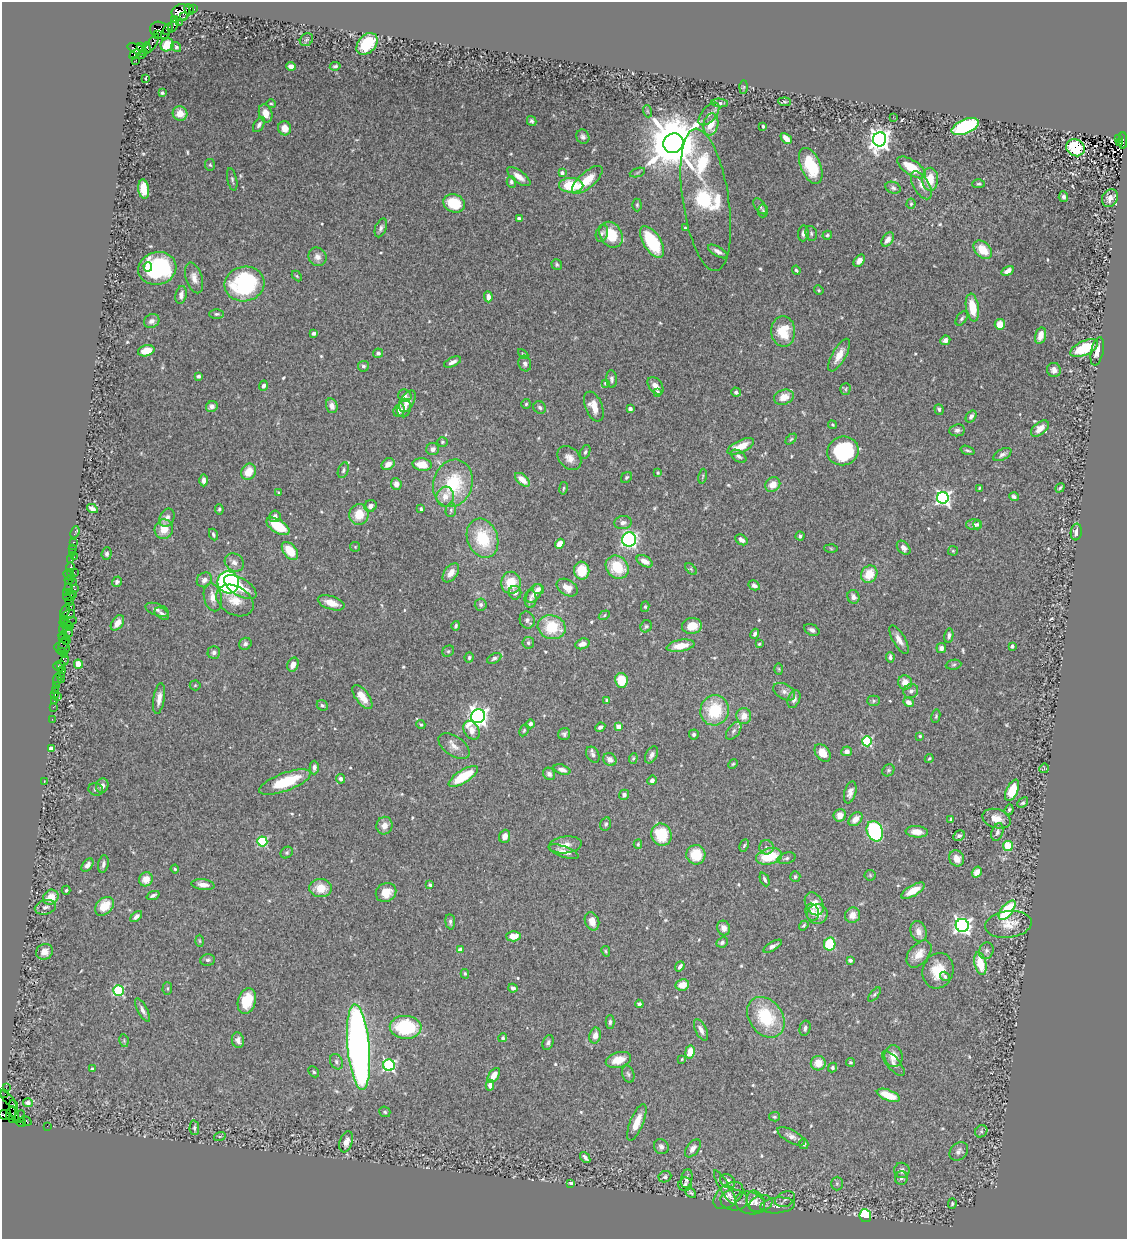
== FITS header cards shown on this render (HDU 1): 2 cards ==
NAXIS1  =                 1125
NAXIS2  =                 1237

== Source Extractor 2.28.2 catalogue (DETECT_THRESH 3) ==
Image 1125 x 1237 px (HDU 1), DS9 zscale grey, 1 PNG px = 1 image px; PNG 1129 x 1241 px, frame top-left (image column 1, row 1237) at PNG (2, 2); each listed source drawn as its Kron ellipse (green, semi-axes under 4 px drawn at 4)
Background 1.09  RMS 0.032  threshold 0.0955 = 3 sigma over >= 5 px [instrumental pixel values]
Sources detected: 588; of the 588, the 500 brightest by FLUX_AUTO listed and drawn (88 fainter detections omitted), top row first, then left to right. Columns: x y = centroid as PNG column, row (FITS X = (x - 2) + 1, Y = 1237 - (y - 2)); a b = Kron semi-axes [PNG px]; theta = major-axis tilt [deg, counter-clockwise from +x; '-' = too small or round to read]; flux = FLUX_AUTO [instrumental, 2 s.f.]
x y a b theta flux
194 9 3 2 - 41
189 10 5 4 - 220
181 12 9 8 - 1500
184 17 3 2 - 59
175 20 3 2 - 21
179 22 2 2 - 20
173 25 8 3 58 160
167 29 6 3 58 160
160 30 10 8 -24 1300
157 34 4 3 - 300
306 40 7 6 - 4.2
152 43 11 4 59 240
367 44 12 8 47 85
167 45 7 6 - 37
141 47 4 3 - 120
176 47 5 4 - 3.5
146 48 5 4 - 270
137 49 11 5 -22 720
135 54 6 4 42 330
141 54 5 2 - 150
136 60 2 2 - 21
291 66 5 4 - 11
335 66 5 4 - 4
146 78 4 3 - 3.9
744 87 7 4 88 2.8
162 93 4 3 - 3.9
785 102 6 4 -7 2.7
720 103 8 4 -4 6.6
271 104 5 4 - 2.6
647 111 6 4 -71 3
266 113 9 6 -69 23
180 114 7 7 - 25
709 114 13 7 50 11
893 117 2 2 - 6.8
532 121 5 4 - 4.6
711 124 11 7 80 41
259 125 8 5 58 7.4
763 126 3 3 - 5.2
965 126 14 7 22 200
285 128 7 6 - 19
583 137 7 6 - 5.9
786 138 6 4 -44 18
880 139 7 6 - 1700
1118 139 3 3 - 75
1123 140 8 3 -89 520
1120 142 4 3 - 120
673 143 10 9 - 17000
1075 148 9 8 - 110
210 165 6 5 - 3.2
811 166 19 10 -67 86
911 167 16 7 -33 56
562 173 4 3 - 9.5
637 173 8 3 19 3.3
519 177 14 6 -37 17
930 179 11 8 88 38
232 180 11 4 -77 5.1
587 180 19 8 41 42
511 182 5 4 - 5.4
979 184 6 4 2 3.4
571 185 12 7 -1 84
921 185 15 8 -60 17
893 188 8 5 -22 5.4
144 189 9 5 -83 45
1063 197 5 5 - 5.4
1110 198 9 7 61 12
706 200 72 23 -81 270
454 203 11 9 -22 65
911 204 5 4 - 2.9
637 205 6 4 -90 3.4
760 206 9 5 -53 5.9
763 211 6 5 - 3.6
519 219 4 4 - 5.9
381 228 10 5 68 6.5
685 228 3 3 - 3.3
602 233 8 6 73 6.2
803 233 8 5 84 7.2
811 233 7 5 -76 5.1
611 235 13 11 -58 67
827 235 5 4 - 3.6
888 239 8 5 55 16
652 242 18 8 -58 120
983 250 11 7 -45 44
718 251 11 4 -30 9.8
317 257 9 8 - 12
859 261 7 4 52 16
557 265 6 5 - 3.7
148 267 5 4 - 38
157 268 19 16 16 240
796 270 5 3 - 3.8
1008 271 6 4 32 14
297 276 6 4 -45 2.8
194 278 16 8 -73 15
245 284 20 17 13 220
819 290 5 4 - 2.9
181 295 9 5 80 12
488 297 5 4 - 13
972 308 14 6 -80 54
217 314 7 4 0 3.9
962 318 8 5 55 4.5
152 321 8 6 27 9.4
1000 324 5 5 - 25
783 331 15 12 -87 60
314 333 4 3 - 5.5
1040 336 8 5 75 23
945 340 5 4 - 8.7
1084 348 15 7 24 80
146 351 8 5 14 31
1097 351 14 6 78 18
378 353 5 4 - 5.9
523 354 6 3 -44 2.6
839 355 18 7 61 24
453 362 9 4 25 9.3
525 363 8 6 -72 6.8
363 366 5 5 - 5
1054 370 7 7 - 10
199 376 4 3 - 4.6
612 379 9 5 -85 7.1
605 383 4 3 - 2.9
263 386 5 4 - 7.2
656 386 10 6 -52 16
845 389 5 5 - 3.4
657 392 4 4 - 10
736 392 5 4 - 4.3
405 396 7 6 - 7.6
784 397 10 7 20 26
407 401 12 6 60 21
526 404 5 5 - 3.5
212 406 6 5 - 9.7
332 406 7 5 -74 13
594 406 16 8 -68 27
540 407 7 6 - 6.2
404 408 9 7 79 11
630 409 4 4 - 7.3
939 409 5 4 - 4.3
399 410 7 5 70 15
971 416 6 4 56 7.3
832 425 4 3 - 2.6
1040 429 10 6 40 20
957 430 8 6 8 6.3
791 439 6 4 45 2.8
442 442 5 4 - 3
741 446 14 6 25 36
433 449 6 6 - 8.8
968 450 7 3 -19 3.7
843 451 16 14 18 170
585 452 7 5 67 4.5
1002 454 10 5 28 7.4
739 456 8 5 -34 6.6
569 458 13 10 -44 17
388 464 7 5 37 18
422 465 9 6 -6 37
343 470 8 5 69 5.6
249 472 8 7 - 34
658 473 4 4 - 2.7
702 476 7 3 80 2.9
626 477 6 5 - 3.9
204 480 6 4 -89 10
522 480 9 5 -41 28
453 483 24 19 73 130
396 484 6 5 - 13
773 485 8 7 - 22
563 488 6 3 80 2.7
980 488 4 3 - 2.8
1060 488 5 2 - 3.2
279 493 4 4 - 2.6
445 497 10 8 74 22
1014 497 5 4 - 6.1
943 498 6 6 - 640
370 506 6 5 - 10
92 509 6 4 -28 8.8
219 509 5 4 - 3.5
421 509 3 3 - 3.4
451 510 7 5 79 4.4
359 514 10 9 - 43
275 516 6 5 - 8.6
167 518 9 7 67 12
623 523 8 6 7 8.9
977 524 5 4 - 3
973 525 7 5 0 8
278 526 13 6 -32 68
164 529 10 9 - 33
75 532 6 3 65 20
1076 532 8 5 83 10
213 534 6 4 -66 4.4
800 536 4 4 - 4.2
482 538 20 15 -69 91
629 539 7 7 - 410
742 540 7 5 -36 11
74 542 3 2 - 48
560 544 5 4 - 19
355 547 5 5 - 2.7
73 548 2 2 - 17
831 548 6 4 -3 3
904 548 8 5 -48 9.4
290 551 10 6 -52 44
953 551 5 5 - 2.7
72 553 3 3 - 120
107 554 6 5 - 5.8
74 557 2 2 - 13
71 560 2 2 - 14
645 561 9 5 -28 17
234 562 10 8 -36 13
70 567 4 3 - 180
617 567 12 10 -47 76
691 569 7 4 -46 3
582 571 9 7 -81 50
70 572 3 2 - 54
74 572 2 2 - 470
451 573 11 6 54 15
869 574 9 7 56 44
69 575 6 3 -32 110
69 580 5 2 - 110
204 580 8 7 - 11
72 582 4 3 - 61
117 582 5 5 - 6
228 582 11 10 - 530
511 583 11 10 - 50
754 585 6 4 -29 8.9
240 587 18 9 -32 39
68 588 3 2 - 55
567 588 11 7 -32 19
75 589 3 3 - 210
538 589 5 5 - 8.3
67 593 3 2 - 66
515 593 7 6 - 11
534 593 11 6 54 15
74 595 4 3 - 98
69 597 6 2 -1 130
213 597 14 9 -76 20
853 597 7 6 - 9.1
530 599 9 6 88 6.9
235 600 20 14 -31 32
69 602 2 2 - 69
331 603 14 6 -18 28
481 605 6 6 - 5.2
70 606 2 2 - 33
645 607 5 4 - 2.9
157 610 12 6 -20 8.3
65 611 7 3 64 100
162 614 8 5 -33 6.7
68 615 8 3 22 230
604 615 6 4 34 3
64 620 4 2 - 57
527 620 8 7 - 7.9
68 621 9 4 10 180
117 623 8 5 54 19
66 625 5 3 - 340
69 626 4 3 - 130
456 626 5 4 - 4.4
646 626 6 5 - 3.9
692 626 10 8 6 38
552 627 14 11 -15 81
63 629 6 2 -86 290
812 630 8 5 -26 7.3
68 632 5 3 - 96
755 634 5 4 - 5.9
949 635 7 4 80 6.1
63 636 4 3 - 150
63 639 4 3 - 130
899 640 16 6 -60 16
66 641 4 3 - 150
64 643 8 3 66 260
528 643 6 5 - 5.8
245 644 6 5 - 6.2
582 644 7 5 19 13
759 644 4 4 - 2.7
681 646 14 6 10 33
1012 646 4 3 - 6.9
62 648 8 6 -10 300
941 648 5 5 - 9.1
448 651 6 5 - 3.4
61 652 4 2 - 82
214 652 6 6 - 6.3
64 655 4 3 - 53
890 657 5 4 - 6.4
469 658 5 4 - 4.1
494 658 7 4 27 4.8
64 661 5 2 - 120
61 664 3 2 - 45
78 664 5 4 - 32
293 665 7 5 65 14
954 665 8 5 8 4
59 667 5 3 - 130
779 669 6 4 -88 2.6
63 671 3 3 - 120
61 675 2 2 - 63
62 679 3 2 - 57
57 680 6 3 80 140
621 680 7 6 - 52
905 682 7 7 - 26
57 685 3 2 - 16
195 685 5 5 - 2.9
55 690 3 2 - 51
911 691 8 6 41 8.2
784 692 12 7 -30 10
55 694 2 2 - 64
58 696 3 2 - 84
362 697 14 6 -54 31
159 698 15 5 81 15
794 699 9 6 68 8.3
54 700 3 2 - 76
607 700 3 3 - 6.4
873 701 6 5 - 3.5
908 702 5 4 - 13
322 705 6 5 - 4
53 707 2 2 - 38
715 710 15 14 - 97
478 716 7 7 - 1200
744 716 8 7 - 21
936 716 7 4 80 3.2
52 719 2 2 - 6.6
530 724 4 4 - 6.3
421 725 5 4 - 3.5
600 727 5 3 - 6.3
619 727 4 4 - 25
472 730 10 7 -59 20
524 730 6 4 63 3.1
734 731 10 6 53 7.5
564 734 6 5 - 5.3
694 734 5 5 - 3.9
920 736 3 3 - 2.9
867 741 5 5 - 180
454 746 18 9 -34 18
51 748 4 3 - 17
847 751 5 5 - 9.7
823 753 10 6 -52 30
593 755 8 6 -60 7.7
652 755 9 5 62 8.4
633 758 5 4 - 3.2
929 758 5 3 - 2.6
610 759 7 6 - 12
733 764 5 4 - 2.9
314 767 7 4 89 6.7
1044 768 5 4 - 2.6
562 770 9 5 -18 10
888 770 6 5 - 3.9
549 774 6 5 - 7.2
463 776 17 6 32 89
340 779 5 4 - 6.5
652 780 5 4 - 8.5
44 782 2 2 - 31
285 782 27 9 20 100
102 786 7 6 - 8.8
96 789 7 6 - 5
1012 790 11 5 64 61
850 792 11 5 74 12
624 795 5 4 - 6.6
1023 803 6 4 43 3.2
1009 810 5 3 - 3.8
840 815 6 6 - 17
855 819 8 5 44 19
951 819 3 3 - 4.7
996 819 14 9 -17 26
606 824 7 5 75 4.8
384 826 9 8 - 18
875 831 10 8 -69 290
917 832 11 6 -5 19
997 832 9 5 71 7.3
661 835 11 10 - 80
505 836 6 5 - 12
959 836 6 5 - 6.8
262 841 5 5 - 170
638 844 4 4 - 2.9
565 845 16 8 6 22
744 845 6 4 63 3.2
1008 846 5 5 - 50
766 847 7 7 - 6.6
564 852 16 5 -20 15
287 853 6 5 - 3.7
696 855 9 9 - 54
769 856 13 8 13 80
786 858 9 5 15 5.9
957 858 8 7 - 22
103 864 9 5 79 7.5
87 865 7 5 52 11
175 869 4 4 - 2.6
977 872 6 4 57 17
870 875 6 5 - 3.2
795 877 5 5 - 4.3
146 879 7 6 - 24
765 879 7 4 -65 5.1
203 885 12 5 -7 15
430 885 4 3 - 4.1
321 888 11 9 -4 36
66 890 4 3 - 3.2
913 891 13 5 30 34
386 892 10 9 - 32
153 895 7 3 22 5.6
51 897 8 7 - 34
814 904 12 8 -61 38
104 906 11 7 45 42
45 907 11 7 13 10
1007 910 11 5 52 150
812 912 8 6 -71 13
817 914 10 10 - 20
853 915 8 7 - 20
136 916 7 4 42 6.6
592 921 9 7 -67 19
450 922 8 4 -85 4.9
1008 924 23 13 7 35
804 925 5 4 - 3.3
962 925 6 6 - 900
724 928 7 6 - 14
919 931 10 8 -74 17
513 936 7 5 1 25
200 941 6 4 -88 2.8
722 942 6 4 26 5.8
830 944 6 5 - 94
773 946 10 4 30 8.2
460 950 4 4 - 17
606 951 5 4 - 2.8
986 951 8 7 - 7.4
44 952 8 7 - 18
919 954 15 9 50 28
208 960 7 6 - 5.2
850 960 4 3 - 4.1
980 964 11 6 -77 64
680 966 5 3 - 6.4
938 971 18 15 73 56
465 974 5 3 - 3.1
945 976 5 4 - 5.9
682 985 7 5 11 29
167 988 6 5 - 3.4
513 988 5 4 - 6.8
118 990 5 5 - 210
874 995 8 3 50 3.6
247 1001 13 8 72 56
639 1004 4 3 - 7.1
143 1010 13 5 -62 9.2
766 1017 22 16 -54 110
610 1022 7 4 89 4.8
406 1027 16 11 -3 150
805 1028 8 5 76 6.2
701 1030 12 5 -64 12
595 1035 8 5 78 13
503 1038 4 4 - 4.5
238 1040 8 6 -74 10
124 1041 6 4 -80 2.9
548 1042 8 5 68 5.4
359 1047 43 11 -85 1500
690 1052 6 5 - 30
894 1056 11 9 -83 23
682 1059 4 4 - 2.6
618 1060 13 7 16 31
336 1062 8 6 -60 6.1
851 1062 4 3 - 2.8
818 1063 7 7 - 28
893 1063 15 6 -49 9.1
389 1065 6 5 - 370
832 1068 5 4 - 4.3
92 1069 3 3 - 5.4
314 1072 6 4 -47 3.7
628 1074 9 6 -69 5
494 1076 8 5 55 24
490 1085 5 4 - 12
6 1088 2 2 - 18
5 1093 4 2 - 63
888 1095 12 5 -21 47
8 1099 13 3 -42 63
28 1103 5 4 - 5.7
14 1111 11 4 -78 1200
385 1112 6 5 - 3.9
11 1113 7 5 71 1500
4 1115 6 4 -16 260
20 1117 7 5 57 750
774 1117 5 4 - 3.6
13 1119 3 2 - 54
26 1121 6 3 -34 100
637 1122 20 6 68 33
21 1123 5 3 - 120
47 1126 2 2 - 23
194 1128 7 5 90 4.5
981 1131 6 5 - 4.4
220 1136 6 4 18 2.6
791 1136 15 6 -29 11
346 1142 11 6 71 12
804 1144 5 4 - 4.7
661 1147 8 7 - 8.4
693 1148 10 6 53 11
959 1151 10 8 42 9.4
585 1157 6 3 -50 6.1
902 1170 8 7 - 8.9
665 1177 6 5 - 5.9
901 1178 7 6 - 5.8
687 1179 9 5 80 8.3
728 1181 8 6 -41 17
837 1183 7 6 - 4.9
571 1184 4 3 - 28
685 1184 7 6 - 5.2
725 1188 19 5 -59 11
691 1193 6 3 -43 3.4
728 1196 17 10 39 17
785 1199 10 7 25 8.1
734 1200 14 10 -3 16
756 1202 12 8 -69 13
750 1203 15 11 -17 16
761 1204 12 8 17 10
952 1204 5 4 - 3.5
777 1205 17 7 6 14
865 1216 6 6 - 170
At the frame edge (FLAGS 8, measured only in part): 1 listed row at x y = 4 1115
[88 fainter detections neither listed nor drawn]